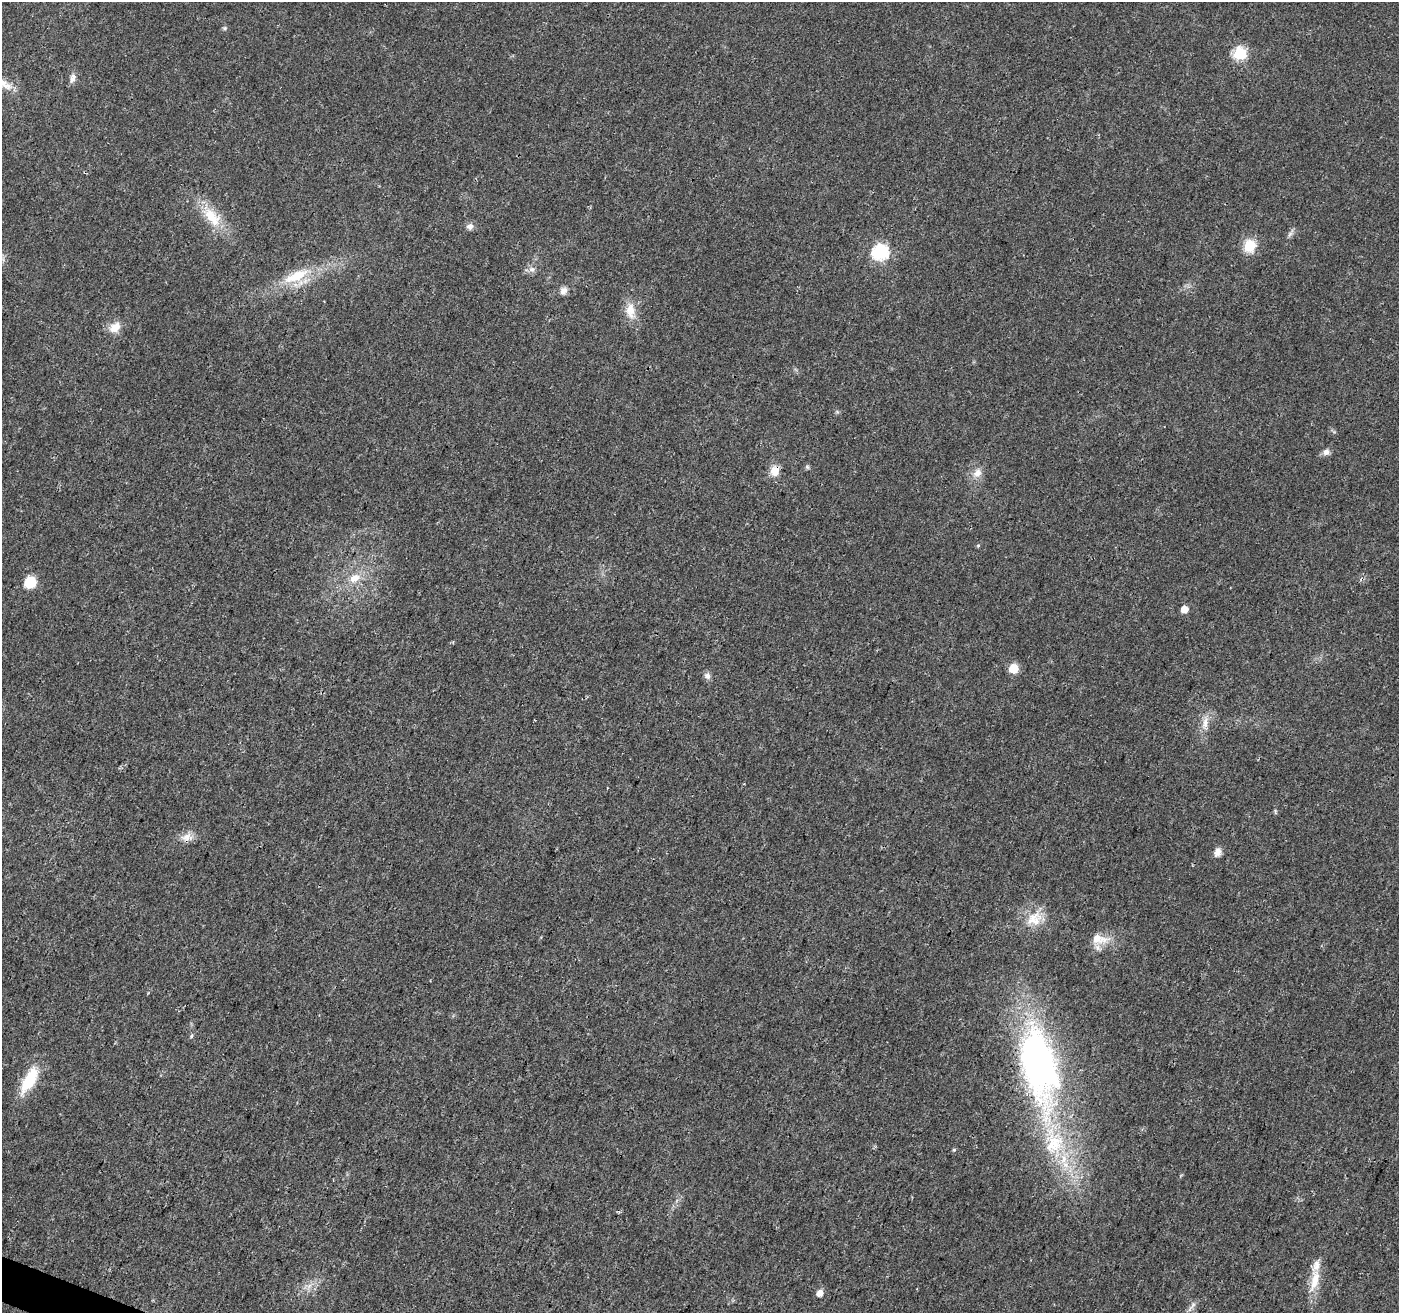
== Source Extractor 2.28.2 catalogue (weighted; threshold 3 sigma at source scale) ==
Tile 7 of 4 x 4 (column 3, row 2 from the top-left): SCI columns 2797-4193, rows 2835-4145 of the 5603 x 5731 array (HDU 1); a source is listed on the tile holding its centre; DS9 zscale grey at full resolution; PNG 1401 x 1315 px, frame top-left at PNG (2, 2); no overlay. Shown black and unused: <1% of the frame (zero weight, under 3 of 4 exposures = <1% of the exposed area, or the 3 px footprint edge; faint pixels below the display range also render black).
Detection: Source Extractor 2.28.2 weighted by HDU 2 'WHT'; one run over the whole footprint, this tile lists its part. Background 0.0184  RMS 0.0034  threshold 0.0153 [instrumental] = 3 sigma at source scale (4.5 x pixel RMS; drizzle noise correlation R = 1.50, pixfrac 1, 0.0396/0.0396 arcsec/px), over >= 5 px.
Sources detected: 39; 2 inside a brighter listed object's ellipse — not listed separately; the other 37 listed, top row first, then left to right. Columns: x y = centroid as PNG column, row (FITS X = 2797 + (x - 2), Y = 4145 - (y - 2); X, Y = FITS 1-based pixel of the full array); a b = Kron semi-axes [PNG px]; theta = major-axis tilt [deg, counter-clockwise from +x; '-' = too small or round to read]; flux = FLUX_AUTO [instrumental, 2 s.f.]
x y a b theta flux
225 28 6 5 - 0.54
1240 53 6 6 - 40
73 78 13 7 74 1.7
4 84 24 9 -31 3.6
212 217 35 16 -48 10
470 226 10 8 28 1.5
1290 234 10 5 54 0.97
1250 246 16 14 82 6.7
880 252 7 7 - 71
532 269 9 7 11 1.5
296 276 40 13 24 12
563 291 10 8 75 1.8
630 311 23 12 -81 5.4
115 327 14 11 36 4.2
1326 452 8 7 - 1.7
807 467 6 5 - 0.56
775 471 13 11 74 3.7
977 473 13 11 40 2.9
978 546 5 5 - 0.4
354 578 17 11 27 5
30 582 14 12 31 6.2
1184 609 6 5 - 3.9
1013 668 6 6 - 12
707 676 9 8 - 1.4
1205 723 18 8 76 3.4
187 837 17 10 12 3.1
1217 852 11 9 66 2
1032 919 30 12 42 6.6
1099 939 25 12 -6 6.2
191 1036 7 4 52 0.58
1038 1064 86 40 -78 130
29 1080 31 12 61 14
954 1150 5 4 - 0.46
1315 1280 33 11 80 7.2
309 1286 7 4 71 1.1
820 1293 6 5 - 2.9
1192 1306 17 4 50 1.3
Overlapping masked pixels (flux is a lower limit): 1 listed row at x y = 775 471
Isophote crosses this tile's border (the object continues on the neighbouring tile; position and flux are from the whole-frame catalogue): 1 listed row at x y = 4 84